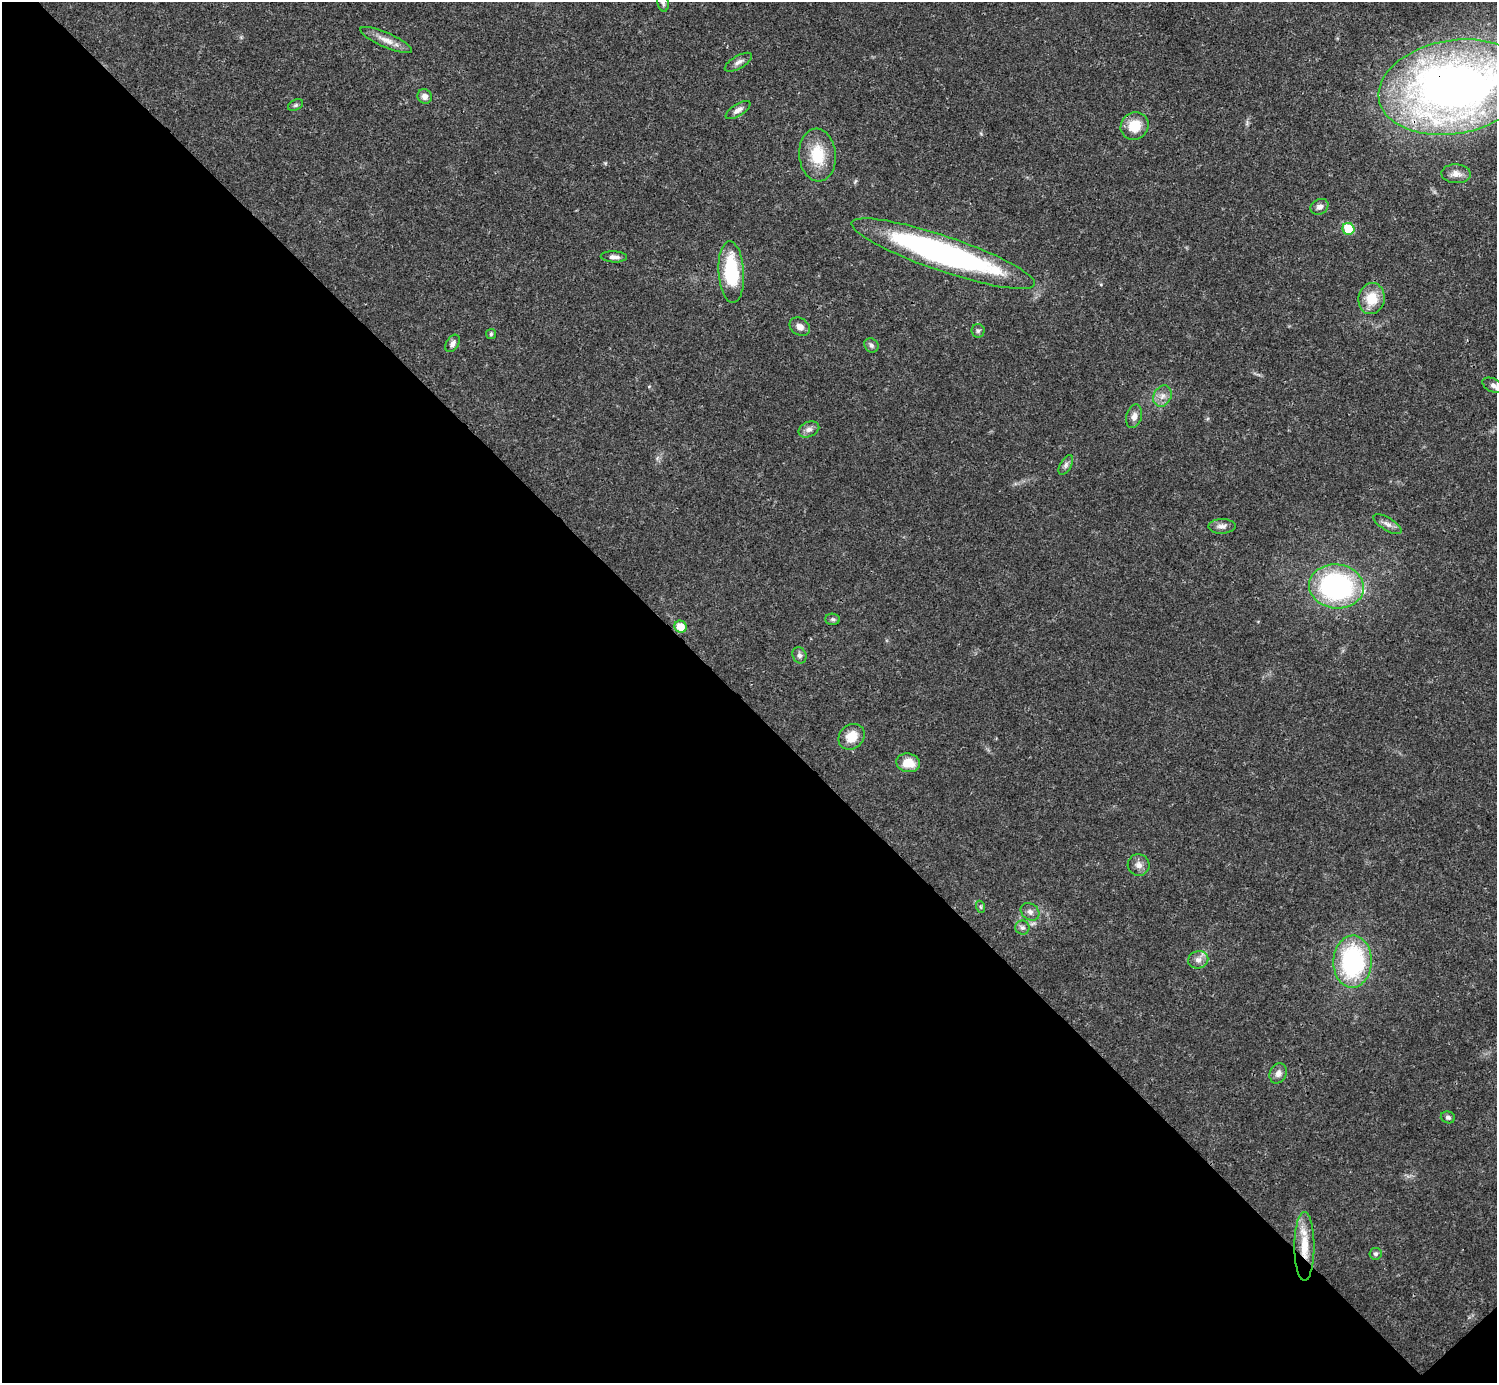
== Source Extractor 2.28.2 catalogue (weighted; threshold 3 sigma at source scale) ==
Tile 14 of 4 x 4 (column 2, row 4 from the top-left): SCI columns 1495-2989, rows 158-1538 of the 5981 x 5981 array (HDU 1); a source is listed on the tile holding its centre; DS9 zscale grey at full resolution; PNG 1499 x 1385 px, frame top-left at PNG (2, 2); each listed source drawn as its Kron ellipse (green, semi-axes under 4 px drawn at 4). Shown black and unused: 49% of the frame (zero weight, under 3 of 4 exposures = <1% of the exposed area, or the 3 px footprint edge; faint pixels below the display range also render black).
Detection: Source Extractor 2.28.2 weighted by HDU 2 'WHT'; one run over the whole footprint, this tile lists its part. Background 0.0208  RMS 0.0022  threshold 0.0101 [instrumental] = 3 sigma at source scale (4.5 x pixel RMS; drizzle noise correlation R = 1.50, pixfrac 1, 0.05/0.05 arcsec/px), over >= 5 px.
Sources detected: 44; all 44 listed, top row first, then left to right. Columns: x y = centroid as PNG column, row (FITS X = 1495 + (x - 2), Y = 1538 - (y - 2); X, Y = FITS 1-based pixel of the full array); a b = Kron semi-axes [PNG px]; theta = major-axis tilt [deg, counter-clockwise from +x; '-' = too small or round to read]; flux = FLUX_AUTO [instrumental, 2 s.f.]
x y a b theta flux
663 3 9 5 -79 0.57
386 40 28 7 -24 2.4
738 62 15 6 30 1.1
1454 87 76 47 10 190
425 96 7 7 - 1.2
296 105 8 5 27 0.46
738 110 14 6 32 1.1
1135 126 14 13 - 4.9
817 155 26 18 -85 7.6
1456 174 15 9 -2 1.7
1319 207 9 7 28 1.1
1348 229 6 6 - 7.9
943 254 97 17 -19 69
614 257 13 5 -2 1.1
731 272 31 13 -86 15
1372 299 16 13 80 5.2
800 327 11 8 -34 1.4
978 331 7 6 - 0.51
491 334 5 5 - 0.33
453 343 9 6 58 0.91
871 345 7 6 - 0.64
1493 385 11 6 -25 1.1
1162 396 11 8 62 1.5
1134 416 12 7 74 1.4
809 429 11 7 25 1.1
1066 465 11 5 59 0.74
1387 524 16 6 -31 1.2
1222 526 13 7 2 1.2
1336 586 27 22 -6 41
833 619 7 5 -3 0.5
680 627 6 6 - 3.6
799 655 8 6 -66 0.69
851 737 14 11 41 3.7
908 763 12 9 -10 4
1139 865 11 10 - 1.4
981 907 6 4 -71 0.32
1030 912 10 8 -40 1
1022 928 7 7 - 0.68
1198 960 10 8 14 1.3
1353 962 26 19 88 31
1278 1073 10 8 66 1.2
1448 1117 7 6 - 0.59
1304 1246 34 10 -90 5.9
1375 1254 6 6 - 0.59
Overlapping masked pixels (flux is a lower limit): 2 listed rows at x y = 1454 87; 1304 1246
Isophote crosses this tile's border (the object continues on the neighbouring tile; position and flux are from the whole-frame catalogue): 3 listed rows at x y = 663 3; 1454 87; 1493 385